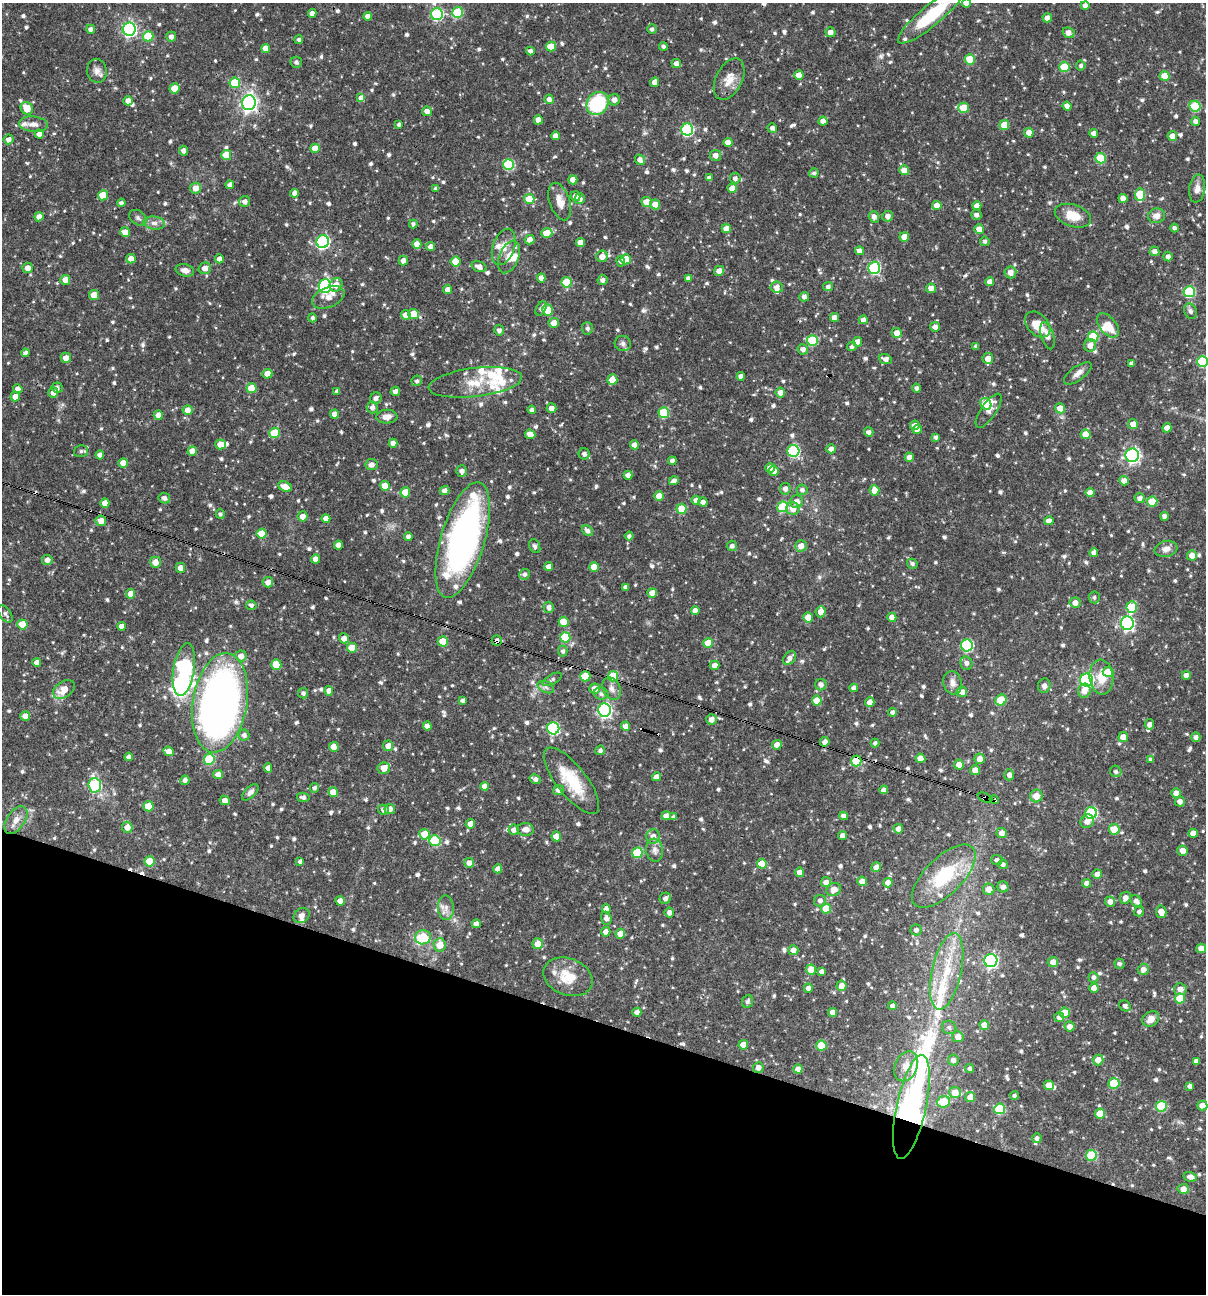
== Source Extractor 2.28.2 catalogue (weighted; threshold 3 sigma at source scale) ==
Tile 15 of 4 x 4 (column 3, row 4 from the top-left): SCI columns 2657-3860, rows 1-1292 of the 5188 x 5168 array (HDU 1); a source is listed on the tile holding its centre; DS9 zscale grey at full resolution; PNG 1208 x 1296 px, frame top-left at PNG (2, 3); each listed source drawn as its Kron ellipse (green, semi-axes under 4 px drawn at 4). Shown black and unused: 21% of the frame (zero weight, under 3 of 4 exposures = <1% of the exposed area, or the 3 px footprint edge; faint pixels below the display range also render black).
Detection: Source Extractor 2.28.2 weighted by HDU 2 'WHT'; one run over the whole footprint, this tile lists its part. Background 0.0706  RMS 0.0035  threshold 0.0158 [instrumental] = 3 sigma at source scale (4.5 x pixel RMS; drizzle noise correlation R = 1.50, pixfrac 1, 0.05/0.05 arcsec/px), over >= 5 px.
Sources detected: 890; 2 inside a brighter object's white glare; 7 cosmic-ray / hot-pixel residue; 1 long thin detection or spike segment (spike, bleed or trail) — neither listed nor drawn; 20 inside a brighter listed object's ellipse — not listed separately; of the other 860, all 500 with FLUX_AUTO >= 0.892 (the completeness limit of this list) listed and drawn (360 fainter detections not listed), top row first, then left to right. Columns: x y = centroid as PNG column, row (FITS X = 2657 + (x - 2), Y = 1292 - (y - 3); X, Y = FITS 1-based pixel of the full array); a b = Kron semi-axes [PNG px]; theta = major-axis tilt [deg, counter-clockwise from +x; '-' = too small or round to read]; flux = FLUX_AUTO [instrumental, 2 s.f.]
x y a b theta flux
967 3 4 4 - 2.5
1085 6 4 4 - 1.5
457 12 5 5 - 18
312 13 4 4 - 2.2
437 14 6 6 - 37
931 15 42 10 40 20
368 16 4 4 - 1.6
1047 18 4 4 - 2
91 29 4 4 - 1.4
129 29 6 6 - 73
652 29 5 5 - 1.1
831 32 5 5 - 2.4
1069 33 6 5 - 2.3
148 36 5 5 - 10
171 37 5 5 - 1.4
299 40 4 4 - 0.89
551 46 5 5 - 5.7
663 46 4 4 - 0.94
266 48 4 4 - 2.6
530 51 4 4 - 1.3
970 59 5 5 - 10
296 62 6 5 - 0.99
676 63 4 4 - 1.9
1081 65 5 5 - 1
1064 67 5 5 - 12
97 71 12 9 -80 2.2
799 75 4 4 - 3.3
1165 76 5 5 - 6
729 79 22 13 63 5
655 82 4 4 - 2.4
235 83 5 5 - 13
174 88 5 5 - 4.9
361 98 4 4 - 3.5
549 99 4 4 - 1.7
614 100 6 5 - 1.8
128 101 4 4 - 2.6
249 103 7 7 - 130
597 103 12 10 52 26
1067 106 4 4 - 2.2
1195 106 5 5 - 18
27 108 6 6 - 5
963 108 5 5 - 8.3
427 111 5 4 - 2.1
538 120 4 4 - 3.2
823 121 4 4 - 1.8
1195 121 4 4 - 1.3
34 124 14 7 -6 2.4
399 124 4 3 - 0.89
1004 125 5 5 - 7.1
772 128 5 4 - 1.3
687 130 6 6 - 44
1029 133 5 5 - 2.5
1094 133 4 4 - 2.1
39 134 4 4 - 2
555 136 4 4 - 1.9
1172 136 5 4 - 2.5
8 139 5 5 - 1.8
728 142 4 4 - 2.4
315 148 4 4 - 4.2
183 151 5 4 - 1.5
226 155 5 5 - 8
715 155 5 5 - 2.1
1101 158 5 5 - 16
640 160 5 4 - 1.7
508 164 5 5 - 24
904 170 5 5 - 3.9
814 173 5 4 - 0.9
709 178 4 4 - 1.6
735 178 5 5 - 1.4
573 180 4 4 - 2.4
230 185 4 4 - 1.9
196 188 6 5 - 2.8
436 188 4 3 - 1
732 188 4 4 - 3.7
1197 189 14 8 82 2.3
295 193 4 4 - 1.7
103 195 5 5 - 8.2
1140 195 6 5 - 13
576 196 5 4 - 2.6
1123 198 4 4 - 2.5
529 199 5 5 - 6.2
580 199 5 5 - 1.6
245 201 5 5 - 1.6
560 202 19 10 -71 3.8
647 202 5 5 - 5
121 203 4 4 - 1.2
655 204 5 5 - 3.1
937 205 5 4 - 2.8
977 206 4 4 - 2.3
976 215 5 5 - 1.2
888 216 5 5 - 1.9
1073 216 19 11 -18 6.6
1156 216 8 7 - 2.3
39 217 5 4 - 2.3
874 217 6 5 - 1.5
138 218 9 7 -37 1.1
154 223 11 6 -7 1.7
413 224 4 4 - 1.1
1174 228 4 4 - 1.1
726 229 4 4 - 3.1
979 229 5 4 - 3.5
125 232 5 4 - 3.4
547 233 5 5 - 6.4
904 237 5 4 - 4.4
530 240 5 4 - 2.4
985 241 5 4 - 0.98
323 242 6 6 - 55
580 243 4 4 - 3.2
417 244 5 4 - 2.5
431 247 4 4 - 2.1
504 247 19 10 70 3.9
860 251 4 4 - 2.3
1154 251 5 5 - 1.7
602 256 6 5 - 2.7
1168 256 5 4 - 1.6
509 257 17 9 68 4
131 259 5 4 - 2.8
219 259 4 4 - 2.3
626 259 5 5 - 5.7
403 261 5 4 - 2.1
456 261 5 5 - 6.6
621 261 5 4 - 0.96
479 267 7 5 -19 2
28 268 5 5 - 2.3
205 268 6 5 - 2.3
874 268 6 6 - 33
185 270 9 6 -13 1.9
719 271 5 5 - 2.4
1010 272 6 6 - 2.6
541 278 4 4 - 2.6
688 278 4 4 - 0.9
65 280 5 5 - 2.6
603 280 5 5 - 1.5
566 282 5 5 - 13
990 282 4 4 - 2.4
336 285 7 6 - 3.3
325 286 7 6 - 50
777 287 6 5 - 2.2
828 287 5 4 - 1.2
931 288 5 4 - 2.4
448 290 4 4 - 2.3
1189 292 6 5 - 23
94 295 5 5 - 5.3
328 297 17 10 22 3.7
804 297 5 4 - 1.4
541 308 8 4 61 1.1
547 310 6 5 - 8.6
1190 311 8 6 -67 1
414 314 5 5 - 8.2
406 315 5 5 - 2.6
312 318 4 4 - 0.94
834 318 4 4 - 2.2
863 320 4 4 - 1.7
554 323 5 5 - 3.2
1038 324 15 10 -47 6
1108 325 14 8 -50 5.9
935 327 5 5 - 1.7
587 328 6 5 - 1.2
499 330 5 5 - 1.3
897 333 5 5 - 2.7
1047 336 14 6 -73 2.4
1093 337 5 5 - 15
812 340 5 5 - 18
857 342 5 4 - 2.6
623 344 8 7 - 1.2
1090 345 6 6 - 2.6
976 346 4 3 - 0.93
852 347 5 4 - 1
803 349 5 5 - 1.7
25 353 4 4 - 1.3
66 358 5 5 - 2.7
988 358 5 5 - 3
885 359 6 5 - 2
1202 361 5 5 - 20
1131 363 4 3 - 1
1078 373 16 7 36 2.2
267 374 5 5 - 2.6
741 376 4 4 - 1.9
612 380 5 5 - 6.3
417 381 5 5 - 1
475 382 47 14 7 11
57 387 5 5 - 0.91
251 388 5 5 - 8
917 388 4 4 - 0.93
18 389 5 4 - 1.5
337 391 4 4 - 0.93
395 391 5 4 - 1.5
780 392 5 5 - 2.4
53 393 5 4 - 1.7
15 397 5 4 - 2.5
376 398 6 5 - 1.5
986 404 6 5 - 8.7
372 407 6 5 - 1.6
551 408 5 5 - 2.2
1060 408 5 5 - 4
187 410 5 4 - 2.1
532 410 4 4 - 1.3
989 411 20 7 55 2.4
664 413 5 5 - 19
334 414 4 4 - 2.5
158 415 4 4 - 2.6
387 417 10 7 3 2.4
1133 424 5 5 - 2.6
915 425 5 4 - 2.6
1167 428 5 4 - 2.5
917 429 5 4 - 2.6
869 432 5 4 - 1.1
274 433 5 5 - 11
530 434 5 4 - 2.9
1086 434 5 4 - 5.1
936 437 4 3 - 0.98
393 443 4 4 - 2.3
221 444 5 5 - 3.6
635 445 4 4 - 2.4
831 449 5 4 - 1.6
81 451 7 5 15 0.9
192 451 5 4 - 3
793 451 6 6 - 34
584 454 6 5 - 1.4
100 455 4 4 - 1.9
1132 455 7 6 - 82
909 457 4 4 - 2.2
672 461 4 4 - 1.7
123 463 5 4 - 3.2
371 465 6 5 - 1.8
770 468 5 4 - 2.5
462 471 5 5 - 1.5
774 471 5 5 - 2.2
628 475 4 4 - 2.2
674 481 5 4 - 1.7
1124 481 5 4 - 2.4
385 486 5 5 - 6.4
285 487 7 5 -22 3.3
785 489 6 5 - 1.6
802 490 5 5 - 1.1
874 490 5 5 - 3.6
445 491 5 4 - 1.9
405 492 5 5 - 6
1090 493 4 4 - 2.7
659 496 5 4 - 4.3
164 498 6 5 - 1.4
1140 498 5 5 - 1.5
696 500 4 4 - 1.7
796 501 6 6 - 2.6
703 502 5 4 - 1.6
1152 502 5 5 - 8.7
105 503 4 4 - 2.9
783 507 5 5 - 20
682 509 5 5 - 7.2
793 509 6 6 - 3.1
220 514 4 4 - 0.91
303 516 5 5 - 2.4
1165 516 4 4 - 1.6
326 519 4 4 - 2.6
101 521 5 5 - 3.6
1049 521 5 4 - 2.2
588 531 6 4 -39 1.5
262 534 5 5 - 7.1
629 536 4 4 - 1.1
408 537 4 4 - 1.4
463 540 60 22 73 130
338 545 4 4 - 2.2
535 546 7 5 -64 0.92
732 546 5 5 - 1.2
801 546 6 5 - 2.6
1166 549 11 8 11 2.1
1094 552 4 4 - 1.6
1192 555 5 5 - 2.5
315 559 4 4 - 2.2
47 560 5 5 - 1.8
155 562 5 5 - 3.1
912 564 5 4 - 0.98
549 566 4 4 - 2.3
594 567 5 5 - 5.1
180 568 5 5 - 2.2
525 574 5 5 - 1
268 582 5 5 - 2.2
626 587 4 4 - 1.3
652 593 5 5 - 2.8
131 594 5 4 - 3.7
1094 597 6 5 - 0.9
1075 603 5 5 - 2.4
251 605 5 4 - 1.1
549 607 5 5 - 1.5
1132 607 6 5 - 11
695 610 4 4 - 2.2
821 612 5 5 - 3
5 614 10 5 -56 1
808 617 5 5 - 4.1
892 617 5 4 - 2.5
564 622 5 5 - 7.1
1127 623 7 6 - 60
22 624 5 5 - 7.6
121 626 4 4 - 2.3
565 637 5 5 - 12
344 638 5 5 - 2.4
443 641 5 5 - 7.3
497 641 5 5 - 1.4
708 643 5 5 - 6.8
967 645 6 6 - 36
352 648 5 5 - 6
563 651 5 5 - 1.1
241 656 5 5 - 2.4
790 658 7 5 46 1.8
37 663 4 4 - 1.9
967 663 7 6 - 1.3
276 665 5 5 - 8.4
715 665 5 4 - 2.3
184 670 26 10 81 75
1108 672 5 5 - 8.5
1186 675 4 4 - 2.1
585 676 5 5 - 8.9
613 676 5 5 - 11
1101 677 17 12 -84 6.4
552 679 10 5 29 0.9
1086 680 6 6 - 72
953 683 12 9 -80 2.4
821 685 6 5 - 1.4
1044 686 7 6 - 1.3
546 687 9 5 -25 1.1
854 688 4 4 - 1.5
64 689 12 8 34 4.4
595 689 5 5 - 2.8
612 689 11 8 -66 2.2
329 691 5 4 - 2.3
1084 691 7 6 - 3.1
962 692 5 5 - 2.5
303 693 5 5 - 1
601 694 7 6 - 1.2
817 700 5 5 - 5.9
1001 700 6 5 - 12
463 701 4 4 - 1.2
870 702 5 4 - 2.2
220 703 50 27 81 230
605 710 6 6 - 70
892 712 4 4 - 1.3
25 716 5 4 - 2.5
711 719 5 5 - 2.4
1149 724 5 5 - 1.6
427 726 4 4 - 2.4
626 726 4 4 - 2.2
553 728 6 6 - 39
244 735 5 5 - 1.3
1123 737 5 5 - 3.2
1196 737 5 4 - 1.4
825 742 5 4 - 2
875 743 4 4 - 0.94
777 745 5 5 - 2.1
388 746 5 5 - 2
334 747 5 5 - 5.5
600 750 5 4 - 1
169 751 5 4 - 2.9
129 757 4 4 - 1.5
921 758 5 4 - 4.1
209 759 5 5 - 19
980 759 5 5 - 2.4
1151 759 4 4 - 0.97
856 761 5 5 - 13
959 764 5 5 - 2.6
268 768 4 4 - 2.2
384 768 6 5 - 3.2
975 770 5 5 - 2.3
1116 771 6 5 - 0.97
218 774 5 4 - 2.6
1009 775 5 5 - 1.4
656 777 4 4 - 2.5
535 779 6 4 -31 1.4
185 780 5 4 - 1.2
572 781 40 15 -52 14
95 785 7 6 - 35
485 786 4 4 - 2.4
314 788 5 4 - 0.94
558 790 5 5 - 2
884 790 4 4 - 1.7
250 792 10 5 44 1.3
333 792 5 4 - 4.4
1176 793 5 4 - 2.9
1036 796 6 6 - 3.2
303 797 6 4 -13 1.2
985 798 8 3 -24 3.3
225 800 5 4 - 2.3
994 800 5 3 - 3.5
1180 801 5 5 - 1.7
149 806 5 5 - 9.4
390 809 5 5 - 2.3
383 810 5 5 - 1.4
1091 813 6 6 - 33
666 816 5 4 - 2.3
844 816 4 4 - 1.7
674 817 4 3 - 1.1
16 820 15 9 55 2.9
1087 821 7 6 - 2.4
470 824 5 4 - 2.4
127 827 5 5 - 2.7
526 829 8 6 -5 2
898 829 5 4 - 2.2
1114 829 5 5 - 6.9
514 830 5 5 - 1.6
1002 833 5 5 - 2
1193 833 5 4 - 2.6
424 834 5 5 - 6.2
556 836 5 4 - 5.1
653 836 7 7 - 2.4
843 836 4 4 - 2.4
435 841 5 5 - 17
655 850 11 8 -83 1.9
1183 851 5 5 - 2.8
637 853 5 5 - 15
997 860 5 5 - 1.2
149 861 5 5 - 8.2
300 861 4 4 - 1.1
469 863 5 5 - 2.5
762 864 5 5 - 6
1003 864 5 4 - 1.3
876 867 5 4 - 1.9
498 869 4 4 - 2.3
799 872 5 4 - 2.3
1097 874 5 4 - 2.2
944 876 41 18 45 23
862 881 5 5 - 3.2
826 882 5 5 - 2.3
888 883 4 4 - 2.4
1087 883 4 4 - 2.1
1003 887 5 5 - 1.3
834 889 7 6 - 2.5
989 889 6 5 - 3.4
665 898 6 5 - 1.5
1125 898 6 5 - 2
340 901 5 4 - 2.4
820 901 6 6 - 1.5
1136 901 7 5 -46 1.7
1110 902 5 5 - 2
446 908 12 8 -86 2.3
606 909 4 4 - 2
826 909 5 5 - 6
669 912 5 4 - 1.6
1139 912 5 4 - 1
1161 912 6 5 - 3
302 915 8 7 - 1.5
606 918 6 5 - 1.4
476 924 4 4 - 2
916 930 5 5 - 1.3
606 932 4 4 - 2.4
620 934 5 5 - 3.3
423 937 8 7 - 12
538 944 5 5 - 4.1
440 945 6 6 - 4.2
1201 948 5 4 - 3.1
793 950 5 5 - 2.2
991 961 6 6 - 70
1053 962 5 5 - 2.4
1120 964 5 5 - 0.94
1143 969 5 5 - 2.1
811 970 5 5 - 4.8
947 971 39 14 77 16
822 972 4 4 - 1.5
568 977 25 18 -21 9
1093 977 5 5 - 1.2
842 986 5 5 - 2.4
808 988 4 4 - 1.6
1094 988 5 4 - 2.5
1180 989 6 6 - 2
1180 998 5 5 - 9
747 1001 6 5 - 0.99
893 1006 4 4 - 1.4
1125 1006 6 5 - 1
637 1012 4 4 - 2.3
833 1012 4 4 - 2.7
1065 1013 5 5 - 8.3
1059 1017 5 5 - 1.6
1151 1019 9 7 36 3
984 1025 5 5 - 3.4
1070 1026 5 5 - 2
949 1027 7 6 - 1.1
958 1037 5 5 - 2.8
743 1045 5 4 - 4
821 1045 5 5 - 9.1
953 1060 5 5 - 1.3
1098 1060 5 5 - 2.8
1196 1061 4 4 - 1.6
906 1066 15 11 64 3.6
758 1068 5 5 - 1.7
798 1069 4 4 - 2.1
970 1069 4 4 - 1
1114 1083 5 5 - 13
1049 1085 5 5 - 4.5
1190 1086 4 4 - 1.4
955 1093 6 5 - 4.4
1015 1096 4 4 - 0.99
970 1097 5 5 - 2.8
944 1102 6 5 - 9
1161 1106 5 5 - 20
1202 1106 5 5 - 3.3
911 1107 53 14 78 110
1000 1109 5 5 - 17
1100 1114 5 5 - 6.4
1037 1138 5 5 - 1.2
1091 1155 5 5 - 16
1190 1177 7 5 -14 1.8
1183 1189 6 5 - 2.9
Overlapping masked pixels (flux is a lower limit): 10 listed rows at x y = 249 103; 1167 428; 463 540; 497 641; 585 676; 613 676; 856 761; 985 798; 994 800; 911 1107
Isophote crosses this tile's border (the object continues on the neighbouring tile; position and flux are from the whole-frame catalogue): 3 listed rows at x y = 967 3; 931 15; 1202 361